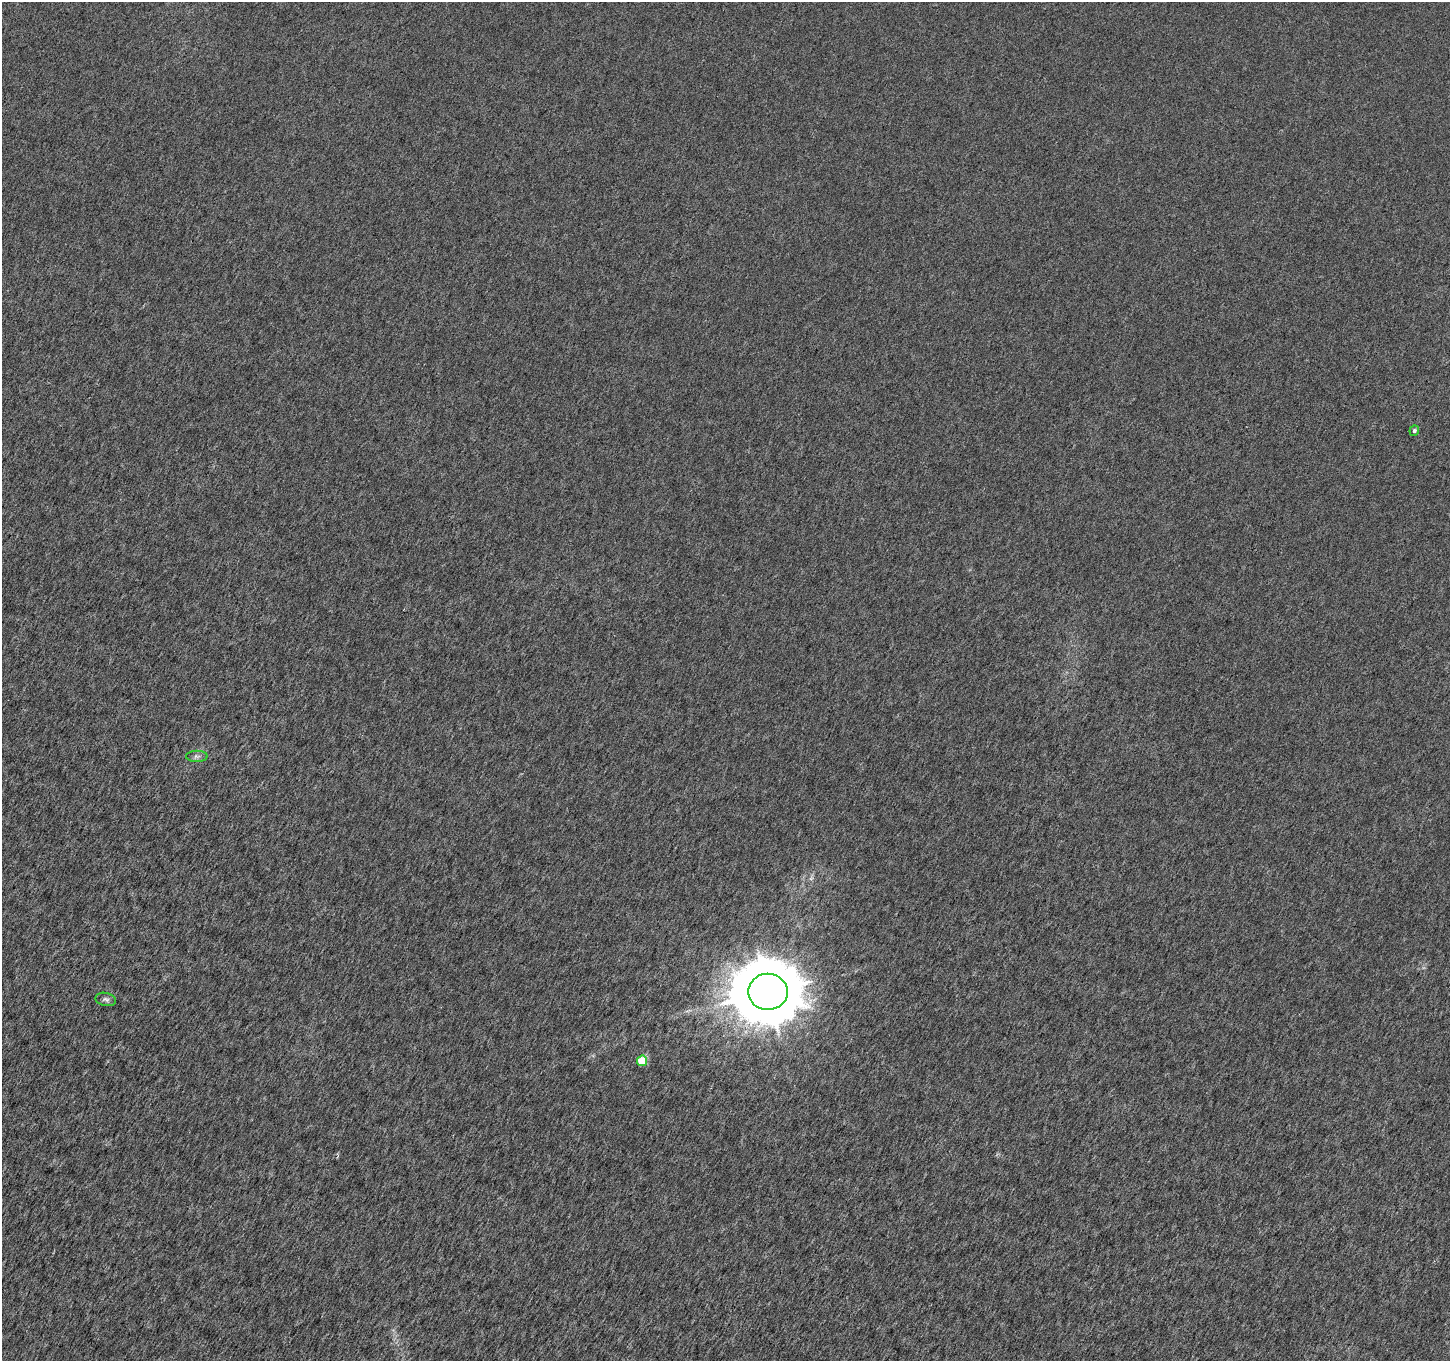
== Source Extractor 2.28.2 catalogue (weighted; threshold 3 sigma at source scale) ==
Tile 7 of 4 x 4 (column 3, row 2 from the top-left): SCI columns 2906-4353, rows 2979-4337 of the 5802 x 5892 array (HDU 1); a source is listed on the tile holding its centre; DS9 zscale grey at full resolution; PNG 1452 x 1363 px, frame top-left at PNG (2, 2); each listed source drawn as its Kron ellipse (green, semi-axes under 4 px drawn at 4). Nothing masked; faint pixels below the display range render black.
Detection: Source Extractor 2.28.2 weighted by HDU 2 'WHT'; one run over the whole footprint, this tile lists its part. Background 1.34e-04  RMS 0.0017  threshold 0.00696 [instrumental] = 3 sigma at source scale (4.09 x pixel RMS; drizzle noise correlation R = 1.36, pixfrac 0.8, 0.0396/0.0396 arcsec/px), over >= 5 px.
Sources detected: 6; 1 too faint to see at this stretch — neither listed nor drawn; the other 5 listed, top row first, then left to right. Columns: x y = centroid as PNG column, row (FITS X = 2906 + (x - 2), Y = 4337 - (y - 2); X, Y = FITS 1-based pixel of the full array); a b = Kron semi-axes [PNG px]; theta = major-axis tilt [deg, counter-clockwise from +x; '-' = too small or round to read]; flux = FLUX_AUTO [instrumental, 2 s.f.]
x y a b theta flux
1414 431 5 4 - 0.39
197 756 11 5 0 0.53
768 992 20 18 0 1400
106 999 10 6 -13 0.49
642 1061 5 5 - 4.1